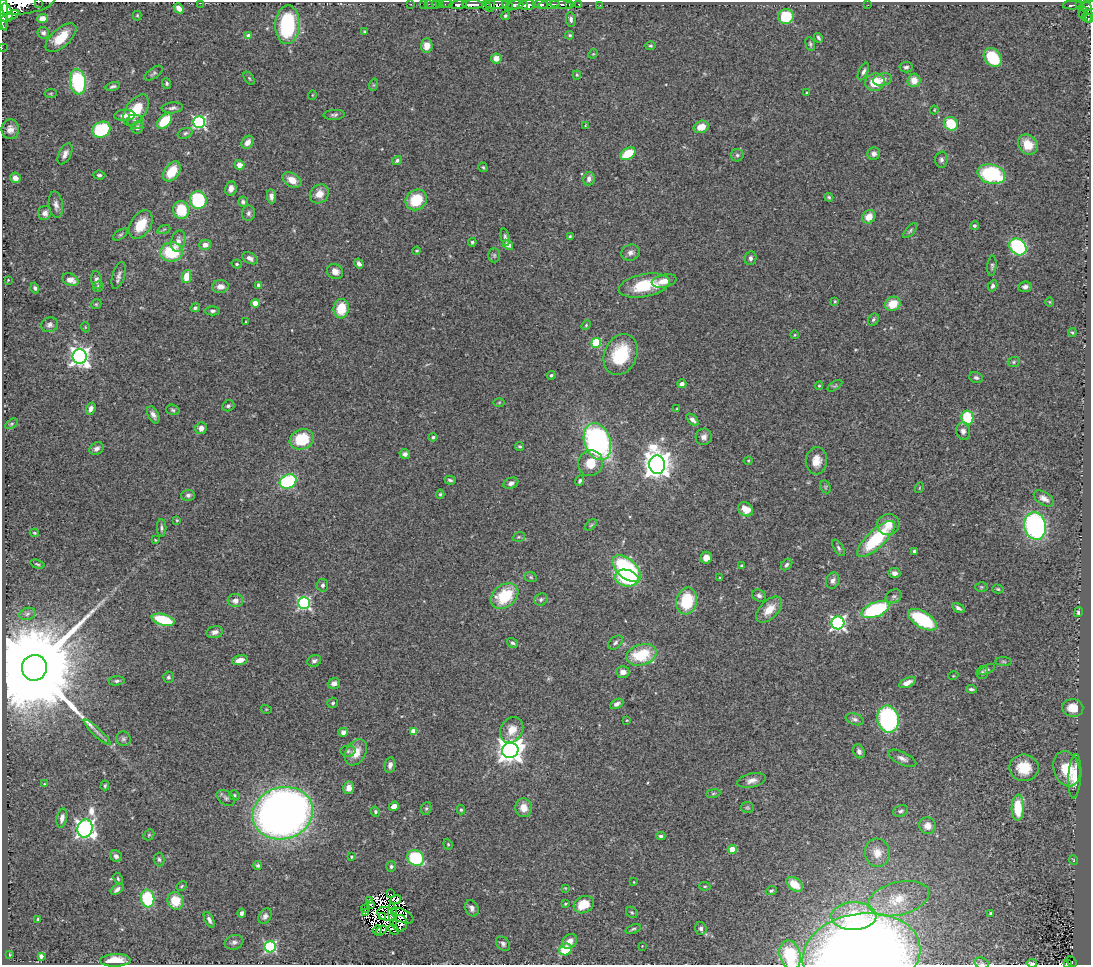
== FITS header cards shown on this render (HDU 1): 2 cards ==
NAXIS1  =                 1089
NAXIS2  =                  963

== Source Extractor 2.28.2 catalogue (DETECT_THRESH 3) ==
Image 1089 x 963 px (HDU 1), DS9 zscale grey, 1 PNG px = 1 image px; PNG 1093 x 967 px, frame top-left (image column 1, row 963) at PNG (2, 2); each listed source drawn as its Kron ellipse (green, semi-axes under 4 px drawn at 4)
Background 0.478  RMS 0.031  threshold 0.0917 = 3 sigma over >= 5 px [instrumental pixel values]
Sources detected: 376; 12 with non-positive FLUX_AUTO (blend fragments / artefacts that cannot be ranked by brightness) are neither listed nor drawn; the other 364 listed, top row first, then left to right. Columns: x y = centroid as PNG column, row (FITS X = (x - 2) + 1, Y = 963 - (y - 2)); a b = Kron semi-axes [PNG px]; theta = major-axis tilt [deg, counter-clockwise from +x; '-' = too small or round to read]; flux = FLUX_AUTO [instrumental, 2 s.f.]
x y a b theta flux
38 2 2 2 - 33
200 3 2 2 - 1.2
22 4 32 10 8 4200
411 4 2 2 - 8.3
423 4 2 2 - 12
429 4 2 2 - 8
436 4 3 2 - 29
440 4 2 2 - 12
446 4 6 2 0 27
497 4 12 3 1 510
561 4 11 3 -8 320
569 4 3 3 - 80
579 4 3 3 - 49
458 5 8 4 6 1100
473 5 10 3 1 1100
486 5 4 3 - 170
490 5 6 4 85 170
507 5 6 3 -48 490
515 5 8 4 7 580
524 5 4 4 - 980
528 5 8 5 5 2100
541 5 8 3 -1 620
549 5 11 4 6 1200
600 5 2 2 - 6.6
868 5 3 2 - 1.9
1073 5 10 3 0 130
1079 5 3 2 - 54
1088 6 11 4 11 390
179 8 6 4 -50 12
3 11 19 4 -86 3400
7 11 9 3 -67 1400
1088 11 11 4 -82 170
1083 12 7 4 86 50
137 15 5 3 - 2.3
10 16 10 3 28 850
505 16 4 4 - 3.1
786 16 8 7 - 70
1087 18 6 3 -38 150
42 19 5 4 - 18
571 19 7 5 -82 6.2
2 25 5 2 - 670
287 25 19 12 87 180
364 32 3 3 - 2.3
43 33 6 5 - 5.3
570 35 4 3 - 2.6
249 36 4 4 - 20
61 38 19 9 42 52
819 38 5 3 - 4
810 44 7 4 -76 3.8
427 46 7 6 - 21
650 46 5 4 - 2.9
2 48 2 2 - 4.3
593 54 5 4 - 2.4
993 57 10 8 -51 98
496 58 5 5 - 15
906 67 6 5 - 5.6
863 72 9 4 65 6.4
153 73 11 5 34 4.5
577 75 4 4 - 2.3
249 78 7 4 -55 2.9
883 80 9 6 13 8.9
914 80 7 6 - 27
78 82 13 8 -83 200
875 82 10 8 21 48
167 83 5 4 - 3.8
373 85 6 4 71 2.7
113 86 7 3 16 4.6
806 92 4 2 - 2.1
51 94 6 4 7 2.9
312 95 5 3 - 1.5
172 108 11 5 6 6.9
136 110 18 10 56 63
934 110 4 4 - 1.7
125 115 10 5 3 13
334 115 10 5 4 5.5
165 121 9 5 46 76
135 122 8 7 - 9.8
199 122 6 6 - 390
951 124 7 6 - 64
585 126 4 2 - 1.5
701 127 8 6 21 28
137 128 6 6 - 6.6
10 129 10 9 - 14
101 130 9 7 27 150
185 133 8 5 21 4.3
248 142 7 5 54 15
1028 145 11 9 -48 36
65 154 11 6 62 11
628 154 8 5 31 60
874 154 6 6 - 7.7
737 155 6 6 - 5
941 160 8 6 86 6.2
397 161 5 4 - 4.2
239 165 5 5 - 16
483 167 5 4 - 3.1
172 172 11 7 53 46
991 174 14 9 -15 200
99 175 6 4 -5 4.9
15 178 5 5 - 12
589 179 7 5 80 8.4
292 180 10 6 -31 23
231 188 7 5 77 13
319 194 10 8 43 22
271 196 7 4 -83 9.1
829 197 4 3 - 2.9
198 200 9 8 - 160
416 200 11 9 40 73
243 202 5 5 - 4.9
56 205 13 7 -82 11
181 210 9 8 - 68
45 213 7 6 - 9.1
248 213 8 6 87 5.7
869 217 7 6 - 27
141 225 16 10 58 44
975 226 4 4 - 4.2
164 229 6 4 19 3.3
910 231 9 4 48 3.9
120 235 8 4 35 3.6
505 237 9 4 -78 5.1
570 237 3 3 - 2.7
178 241 11 7 77 15
472 242 4 4 - 4
205 245 6 5 - 14
508 245 6 4 -40 12
1018 247 9 7 -43 220
417 251 4 3 - 2.4
171 252 11 9 9 110
630 253 9 8 - 9.8
494 255 7 6 - 4.1
250 258 8 5 -29 8.3
751 258 7 6 - 6.6
359 263 5 4 - 6.5
237 264 5 4 - 2.7
992 266 10 4 85 4.2
335 271 8 7 - 14
119 275 14 6 73 8.8
186 277 6 4 77 35
8 280 3 2 - 1.5
70 280 9 6 -24 22
96 280 9 5 -83 6.7
664 281 12 6 13 23
259 285 4 3 - 9.7
98 286 5 5 - 3.9
220 286 8 6 5 14
644 286 26 11 11 89
993 286 6 4 59 4.6
1025 287 7 5 8 7.9
35 288 5 4 - 4.4
835 301 3 3 - 2
1050 302 4 3 - 1.9
255 303 4 4 - 34
96 304 5 4 - 2.6
893 304 8 7 - 37
195 308 5 4 - 3.8
341 309 10 7 84 56
213 311 7 4 1 5.4
873 320 6 5 - 4.2
246 322 3 3 - 2
49 325 8 7 - 7.5
586 325 5 4 - 2.6
85 327 5 3 - 1.6
1072 333 4 3 - 2.4
794 335 4 3 - 1.4
596 343 5 5 - 140
621 354 21 16 65 110
80 356 7 7 - 1100
1014 362 6 5 - 2.9
551 375 4 4 - 3.7
976 378 7 5 -21 5.4
682 384 4 4 - 8.8
819 386 4 3 - 2.5
835 386 8 4 34 3.3
499 402 6 4 2 2.1
228 406 6 5 - 4.4
91 409 6 4 72 10
677 409 4 3 - 1.9
173 410 7 5 -17 4
153 415 9 5 -63 9
967 418 7 6 - 120
692 420 7 4 -44 8.2
11 424 7 4 32 3.6
201 428 6 5 - 12
963 431 8 7 - 9.6
433 437 4 4 - 3.7
704 437 8 8 - 10
302 439 12 10 21 84
597 442 19 13 -71 470
520 446 4 4 - 3.3
97 449 7 6 - 8
405 454 5 4 - 7.9
748 461 4 4 - 2.2
816 461 13 10 84 24
591 463 13 12 - 34
657 465 9 8 - 2900
450 480 6 3 -16 4
288 481 9 7 26 210
580 481 5 4 - 4.3
511 483 8 5 22 8.1
825 487 7 5 -62 3.3
919 488 5 3 - 1.8
440 494 4 4 - 2.8
188 495 7 5 2 5.7
1044 498 11 6 -32 11
745 509 8 6 -39 27
177 520 3 3 - 2
888 524 11 10 - 27
591 525 7 4 45 3.1
1035 526 14 11 -76 430
162 528 8 4 -89 5
34 533 4 3 - 2.1
519 537 6 4 20 3.1
876 539 24 9 44 150
155 540 3 3 - 1.7
839 548 9 4 -57 4.9
914 551 3 3 - 3.5
706 558 6 5 - 16
37 564 7 3 -18 2.7
787 565 6 5 - 4.6
742 566 4 3 - 3.6
627 569 17 9 -41 260
894 573 6 5 - 9.8
531 577 6 5 - 3.2
626 578 12 8 -13 120
720 578 3 3 - 1.9
833 580 8 6 72 9
323 585 6 5 - 5.4
981 587 6 5 - 3.1
998 589 6 4 -16 3
759 595 7 6 - 6.7
505 596 15 11 39 93
894 596 8 6 28 6.6
541 599 7 6 - 5
235 601 7 6 - 13
687 601 13 10 77 96
304 603 6 6 - 410
958 608 7 3 -29 6.3
769 610 16 9 45 31
875 610 15 7 21 210
1078 612 5 4 - 4.1
27 614 8 6 18 5.1
163 620 12 5 -14 120
922 620 16 8 -31 160
838 623 6 6 - 510
215 632 8 6 13 8.8
513 643 6 4 -31 4.7
615 643 8 5 40 5.4
642 655 15 10 16 96
240 660 8 4 14 20
314 661 7 5 23 6.4
1004 662 8 4 -1 3.5
34 668 13 12 - 86000
987 669 9 4 24 3.8
623 672 7 5 -2 14
982 673 6 5 - 3.7
953 676 5 3 - 1.9
168 677 5 5 - 3.9
117 681 8 4 6 4.5
334 683 6 5 - 11
907 683 9 4 25 14
971 689 5 3 - 4.3
333 703 5 5 - 4
617 704 7 4 27 8.1
1073 708 10 9 - 24
266 709 5 3 - 1.9
855 719 9 5 -17 6.1
888 719 13 10 -79 300
627 720 3 2 - 1.4
512 730 13 11 60 27
414 731 4 4 - 35
97 732 18 4 -43 9.2
343 732 5 4 - 11
123 739 7 7 - 5.2
510 750 8 7 - 2100
348 751 7 5 2 4.3
859 751 7 5 -66 6.5
356 752 14 10 58 31
902 758 15 6 -26 11
390 765 8 5 79 10
1024 768 15 13 -9 48
1067 769 18 13 -73 54
1075 776 22 6 86 26
752 780 14 7 12 13
45 784 4 2 - 1.7
105 785 5 3 - 2.9
349 788 6 5 - 19
713 793 7 4 9 3
234 795 5 5 - 3.4
226 798 10 6 -36 6.4
394 806 5 4 - 15
747 807 6 5 - 3.3
426 808 6 5 - 3.7
524 808 9 8 - 19
1018 808 13 6 87 72
461 810 4 4 - 3.2
901 811 8 5 22 5.6
375 812 5 4 - 3.6
283 813 30 26 18 1700
62 818 10 5 78 9.8
927 826 8 8 - 18
85 828 9 7 71 1100
149 835 6 5 - 2.7
661 836 4 4 - 4.7
448 844 5 4 - 2.6
732 849 4 4 - 52
877 853 14 12 -85 25
116 856 6 5 - 8.2
351 857 3 3 - 2.7
416 858 9 7 -32 140
159 859 7 5 -87 4.7
1073 860 5 2 - 1.7
258 866 4 4 - 4.4
391 867 5 5 - 4.2
118 879 6 4 -64 2.5
634 882 3 2 - 1.3
794 884 9 6 -38 32
182 886 5 3 - 2.5
705 886 5 4 - 2.5
565 888 3 3 - 1.6
117 889 7 4 40 7.4
771 891 5 4 - 3.4
391 894 4 2 - 3.7
148 898 9 6 -84 130
899 899 31 16 14 67
370 900 4 3 - 0.78
395 900 6 4 20 5.7
175 901 9 8 - 49
565 904 3 3 - 2
370 905 2 2 - 1.1
584 905 10 8 26 47
366 908 5 2 - 2
472 908 8 6 -62 8
366 912 4 2 - 2.2
632 912 6 5 - 3.3
242 913 4 4 - 5.4
991 913 4 4 - 2.7
386 914 9 6 -21 8
393 915 12 4 -84 2.2
265 916 8 6 56 6.8
402 916 12 6 -26 16
854 916 22 14 1 110
383 917 4 3 - 4.1
38 919 3 3 - 2.3
209 920 8 4 -62 7.3
400 923 8 7 - 3.7
701 928 6 5 - 6.6
393 929 6 3 -45 4.8
633 929 8 4 19 3.6
377 930 5 3 - 3.1
381 931 6 4 33 3.2
569 941 8 6 40 16
234 942 9 7 19 7.6
503 944 8 6 -46 6.3
642 946 2 2 - 1.2
270 947 5 5 - 270
566 949 7 5 27 59
861 954 59 40 8 2200
10 955 3 2 - 1.4
790 955 15 10 -74 77
41 956 4 4 - 6.6
115 960 15 6 1 38
1071 962 6 4 -50 49
982 963 7 5 -21 4.5
1032 963 5 2 - 3.7
1067 964 4 3 - 35
At the frame edge (FLAGS 8, measured only in part): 11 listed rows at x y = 38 2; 200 3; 22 4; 1088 6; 2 25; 2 48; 861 954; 790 955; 982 963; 1032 963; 1067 964
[12 non-positive-flux detections neither listed nor drawn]